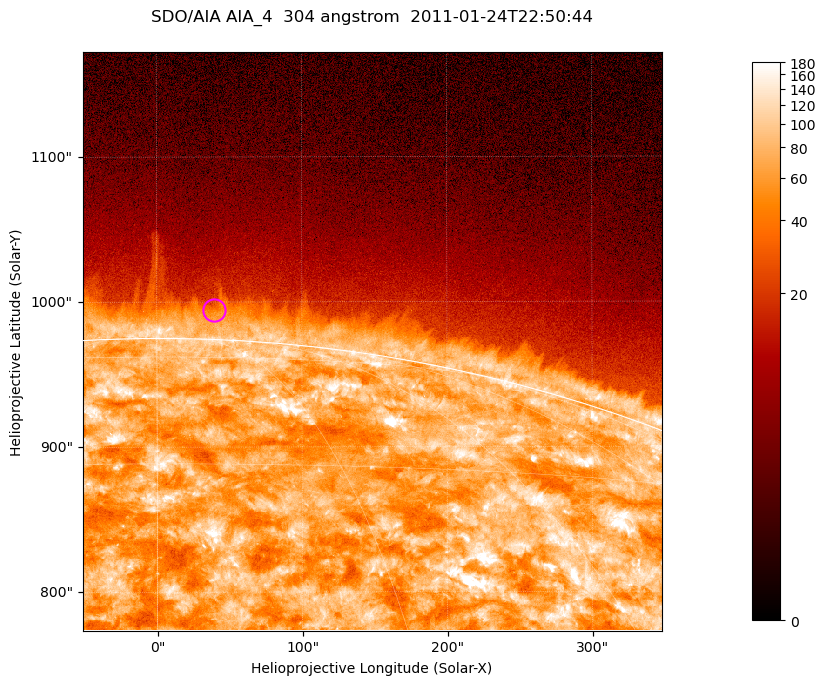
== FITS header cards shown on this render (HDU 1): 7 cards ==
TELESCOP= 'SDO/AIA '           / For AIA: SDO/AIA
INSTRUME= 'AIA_4   '           / For AIA: AIA_ATA1, AIA_ATA2, AIA_ATA3 or AIA_AT
WAVELNTH=                  304 / [angstrom] Wavelength
WAVEUNIT= 'angstrom'           / Wavelength unit: angstrom
DATE-OBS= '2011-01-24T22:50:44.125' / [ISO] Date when observation started; ISO 8
CTYPE1  = 'HPLN-TAN'           / CTYPE1; Typically HPLN
CTYPE2  = 'HPLT-TAN'           / CTYPE2; Typically HPLT

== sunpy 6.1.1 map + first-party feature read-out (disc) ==
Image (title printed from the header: SDO/AIA AIA_4  304 angstrom  2011-01-24T22:50:44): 665 x 665 px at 0.6 arcsec/px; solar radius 975 arcsec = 1625 px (partial field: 2.4% of the solar disc is inside the frame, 46% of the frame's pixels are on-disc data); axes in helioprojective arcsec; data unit not stated in the header (colour bar unlabelled)
Orientation: roll -0.132 deg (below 1 deg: not rotated)
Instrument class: DISC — disc imager (sunpy class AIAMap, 304 A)
Bright regions (active regions / flare kernels): reference = the on-disc median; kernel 5 px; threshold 5 sigma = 128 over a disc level ~71.1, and >= 1.15x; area >= 442 px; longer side >= 8 px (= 4.8 arcsec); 0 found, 0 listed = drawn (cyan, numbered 1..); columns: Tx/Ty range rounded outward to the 2 arcsec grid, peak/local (2 s.f.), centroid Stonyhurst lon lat
Off-limb structures (1.02-1.3 R_sun): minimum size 221 px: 3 found; the strongest spans PA ~355..0 deg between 1.02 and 1.04 R_sun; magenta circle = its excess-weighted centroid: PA ~0 deg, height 1.02 R_sun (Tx ~40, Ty ~994 arcsec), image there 1.6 x the reference